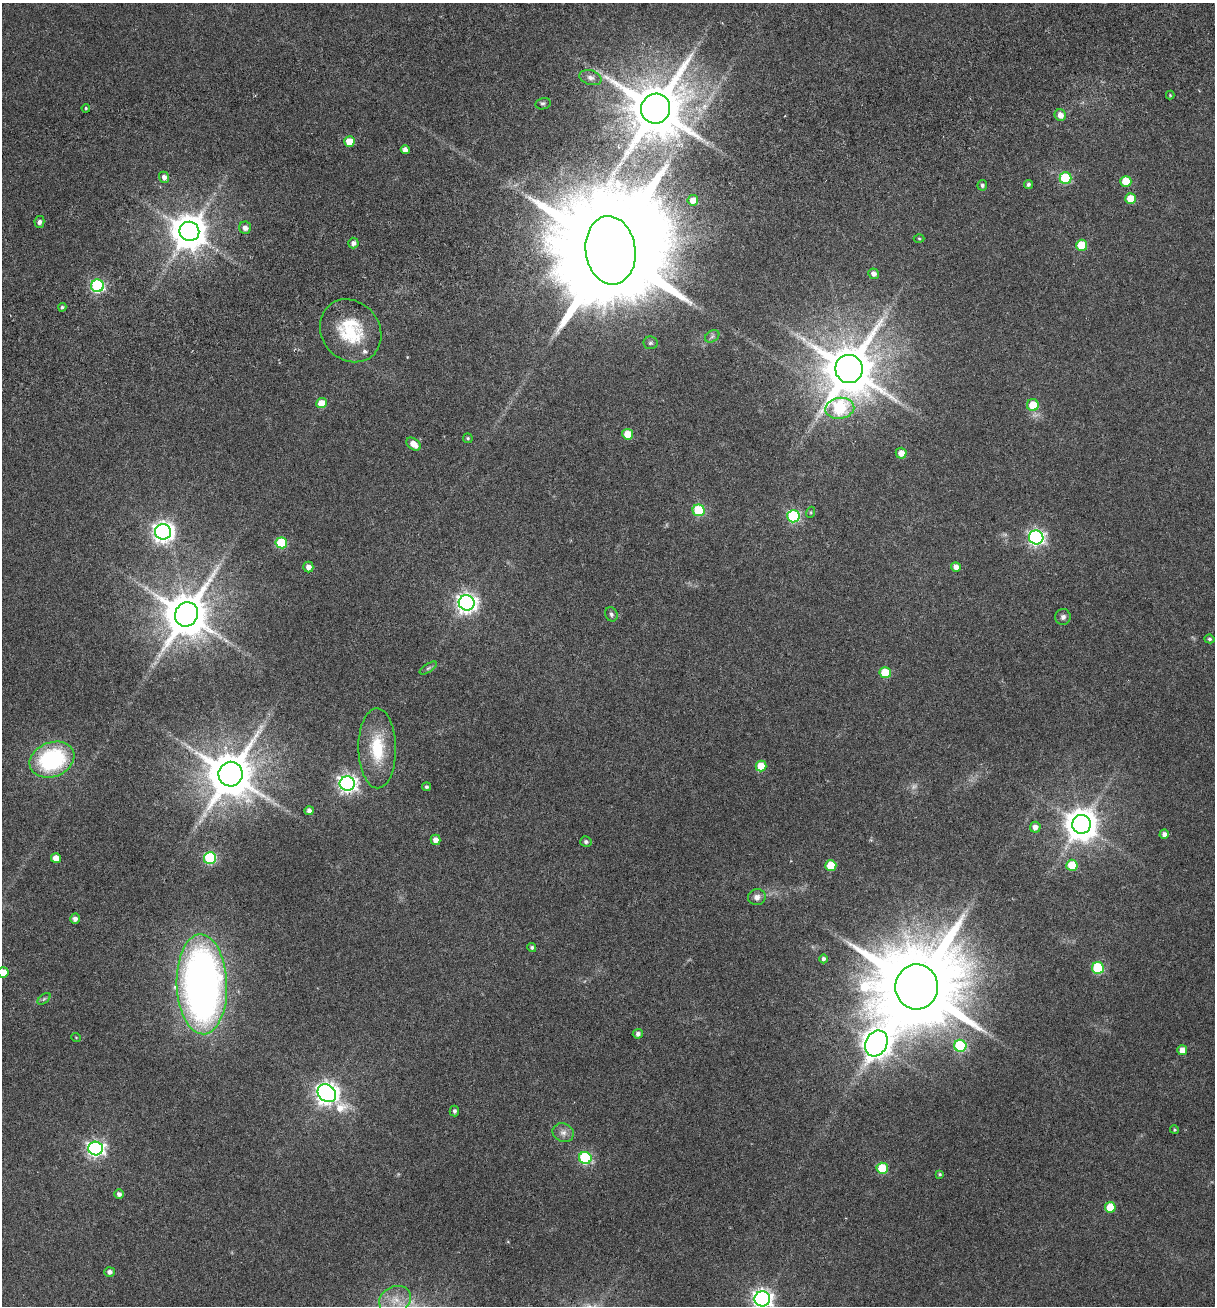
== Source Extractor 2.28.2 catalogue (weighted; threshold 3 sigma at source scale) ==
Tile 10 of 4 x 4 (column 2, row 3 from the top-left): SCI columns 1553-2765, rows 1422-2725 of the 5348 x 5499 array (HDU 1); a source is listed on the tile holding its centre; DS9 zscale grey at full resolution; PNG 1217 x 1308 px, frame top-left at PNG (2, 3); each listed source drawn as its Kron ellipse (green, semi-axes under 4 px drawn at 4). Shown black and unused: <1% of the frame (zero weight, under 3 of 6 exposures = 11% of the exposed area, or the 3 px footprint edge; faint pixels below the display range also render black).
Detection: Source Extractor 2.28.2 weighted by HDU 2 'WHT'; one run over the whole footprint, this tile lists its part. Background 0.0341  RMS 0.0029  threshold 0.0117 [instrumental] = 3 sigma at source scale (4.09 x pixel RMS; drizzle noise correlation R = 1.36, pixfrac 0.8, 0.0396/0.0396 arcsec/px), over >= 5 px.
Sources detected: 98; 3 too faint to see at this stretch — neither listed nor drawn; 1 inside a brighter listed object's ellipse — not listed separately; the other 94 listed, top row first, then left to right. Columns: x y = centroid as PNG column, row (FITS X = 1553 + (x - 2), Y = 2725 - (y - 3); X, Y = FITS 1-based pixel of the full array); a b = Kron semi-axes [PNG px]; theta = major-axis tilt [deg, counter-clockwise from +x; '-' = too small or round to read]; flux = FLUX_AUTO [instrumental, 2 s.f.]
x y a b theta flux
590 78 11 7 -16 1.3
1170 95 4 4 - 0.24
543 104 8 5 12 0.55
86 108 4 3 - 0.32
656 109 15 14 - 1800
1060 115 6 5 - 1.8
349 142 5 5 - 4.8
405 150 4 4 - 1.4
164 177 5 5 - 1.2
1066 178 6 6 - 17
1126 181 5 5 - 5.5
1028 184 4 4 - 0.57
982 185 5 4 - 0.55
1131 199 5 5 - 4.1
693 200 5 5 - 1.8
39 222 6 5 - 0.8
245 228 6 5 - 1.3
189 231 10 9 - 640
919 239 5 3 - 0.25
353 243 5 5 - 1.1
1082 245 5 5 - 6.6
611 250 34 25 -82 11000
874 274 5 5 - 1.2
97 286 6 6 - 39
62 307 4 4 - 0.43
351 331 33 29 -50 14
712 336 8 5 31 0.66
650 343 7 6 - 0.58
849 369 14 13 - 1600
321 403 5 5 - 4
1033 405 6 6 - 5.6
840 408 14 10 8 30
628 434 5 5 - 4.8
468 438 5 4 - 0.38
414 444 8 5 -37 2.7
901 453 5 5 - 2.1
699 510 6 6 - 18
811 512 5 3 - 0.3
793 516 6 6 - 31
163 532 8 7 - 140
1036 537 7 7 - 71
281 543 5 5 - 14
308 567 5 5 - 1.6
956 567 5 5 - 1.5
467 603 8 7 - 140
186 614 12 11 - 1100
611 614 7 6 - 0.68
1063 617 8 8 - 0.95
1209 639 5 4 - 0.46
428 668 10 4 34 0.53
885 673 6 5 - 9.6
377 748 40 19 -89 12
52 760 23 17 22 29
761 766 5 5 - 5.8
230 774 12 12 - 1300
347 783 7 7 - 110
426 787 4 4 - 0.52
309 811 4 4 - 0.97
1081 824 9 9 - 490
1035 827 5 5 - 1.4
1164 834 5 4 - 1.1
435 840 5 5 - 1.6
586 842 6 5 - 0.57
56 858 5 5 - 2.8
210 858 6 6 - 27
1072 865 5 5 - 5.5
831 866 5 5 - 7.5
757 897 9 8 - 1.4
75 919 5 5 - 1.1
532 948 4 4 - 0.55
823 959 4 4 - 0.68
1098 968 6 6 - 21
3 972 5 5 - 3.4
202 984 50 25 -88 160
917 987 22 21 - 4900
44 999 7 4 37 0.48
638 1034 5 5 - 0.83
76 1037 5 3 - 0.19
876 1043 13 10 60 380
960 1046 6 6 - 25
1182 1050 5 5 - 2.3
327 1093 10 8 -40 180
454 1111 5 5 - 0.6
1174 1130 4 4 - 0.31
563 1133 11 9 -23 1.5
96 1148 7 7 - 76
585 1158 6 6 - 27
882 1168 6 5 - 10
940 1174 4 4 - 0.38
119 1194 5 4 - 0.97
1110 1207 5 5 - 6.5
109 1272 5 4 - 0.98
762 1299 8 7 - 130
395 1300 16 13 26 4.2
Isophote crosses this tile's border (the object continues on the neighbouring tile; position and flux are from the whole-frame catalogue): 2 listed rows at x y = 3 972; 762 1299